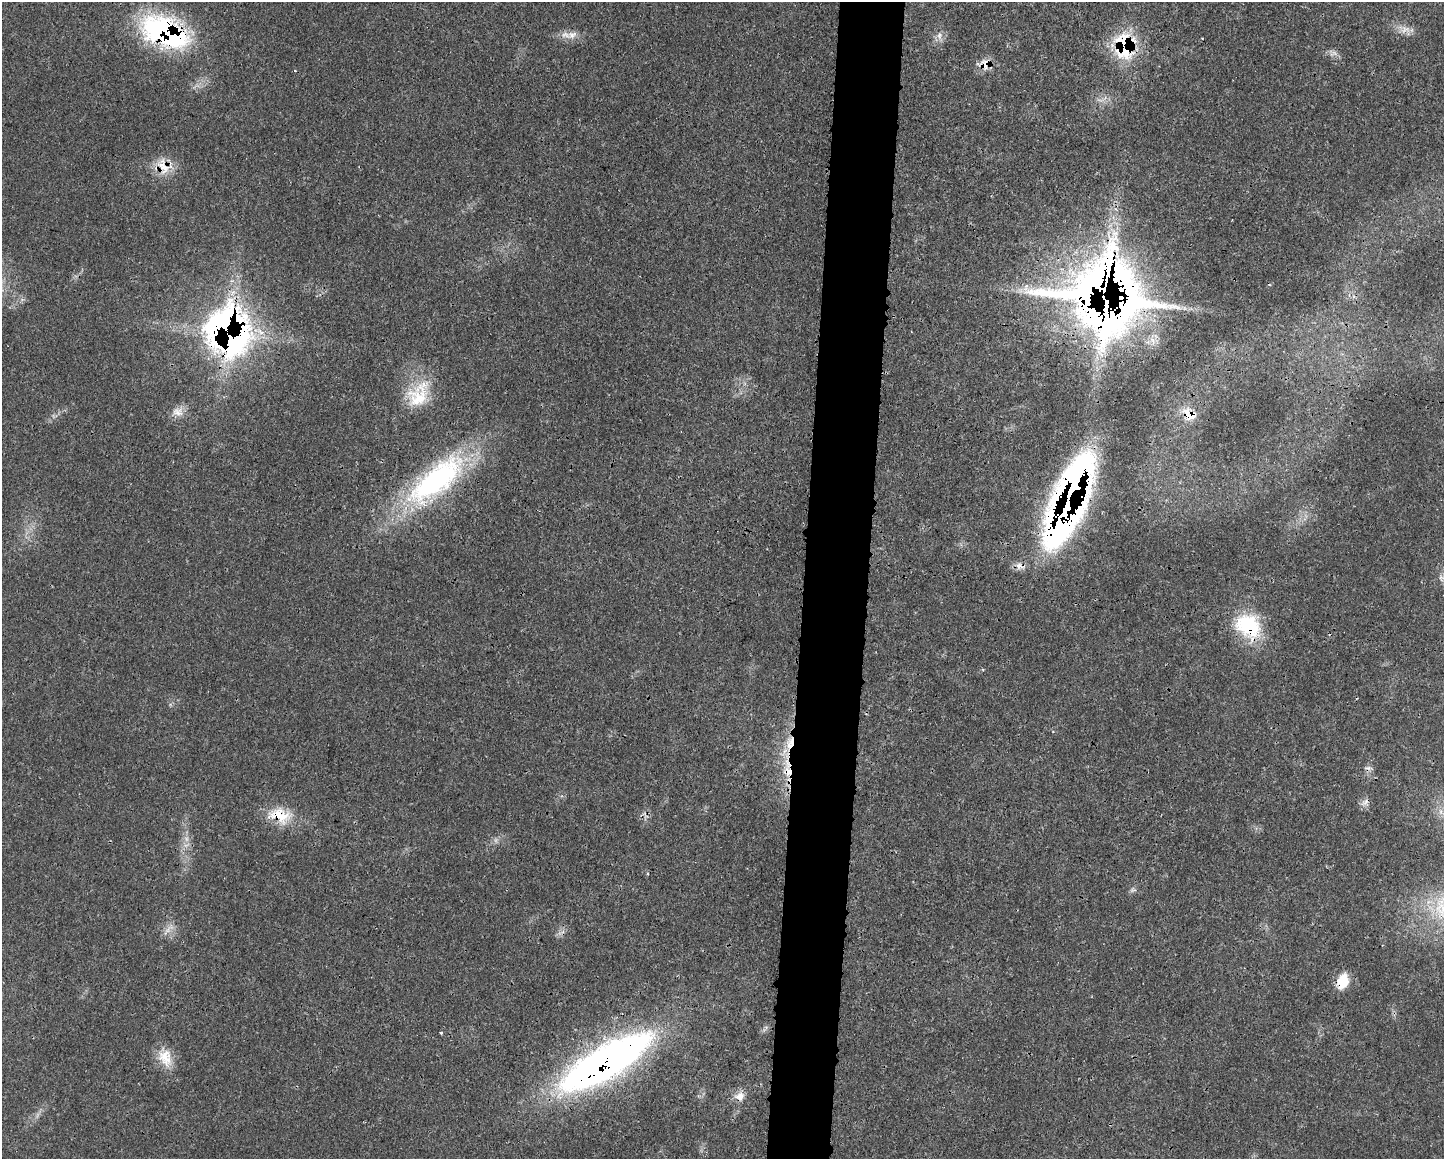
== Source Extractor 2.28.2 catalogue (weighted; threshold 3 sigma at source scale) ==
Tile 5 of 3 x 4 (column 2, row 2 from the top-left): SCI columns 1570-3011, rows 2326-3482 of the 4684 x 4651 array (HDU 1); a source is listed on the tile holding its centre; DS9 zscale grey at full resolution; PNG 1446 x 1161 px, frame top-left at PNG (2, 2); no overlay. Shown black and unused: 5% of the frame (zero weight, under 3 of 4 exposures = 1% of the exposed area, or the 3 px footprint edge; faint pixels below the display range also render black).
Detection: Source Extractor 2.28.2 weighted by HDU 2 'WHT'; one run over the whole footprint, this tile lists its part. Background 0.0218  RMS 0.0024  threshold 0.0109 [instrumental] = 3 sigma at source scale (4.5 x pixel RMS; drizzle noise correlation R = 1.50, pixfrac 1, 0.05/0.05 arcsec/px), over >= 5 px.
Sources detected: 40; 2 too faint to see at this stretch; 5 cosmic-ray / hot-pixel residue — not listed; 3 inside a brighter listed object's ellipse — not listed separately; the other 30 listed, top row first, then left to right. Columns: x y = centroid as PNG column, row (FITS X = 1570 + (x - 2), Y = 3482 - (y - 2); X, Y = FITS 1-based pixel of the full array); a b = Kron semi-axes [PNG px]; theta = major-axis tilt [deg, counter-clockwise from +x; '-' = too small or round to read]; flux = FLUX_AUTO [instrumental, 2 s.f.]
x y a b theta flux
1405 29 16 11 7 2.3
165 32 56 30 -24 47
572 35 16 10 15 2.4
939 35 11 7 86 1.5
1124 46 30 23 -90 20
1333 54 12 6 26 1.1
985 64 18 11 82 2.8
295 71 4 3 - 0.17
163 166 27 15 -66 5.1
1108 307 53 39 24 440
221 323 61 29 54 71
1153 340 14 7 -61 1.7
418 395 39 25 58 11
178 412 16 13 -22 2.5
1189 414 23 15 -40 4.8
436 480 90 32 40 51
1066 502 80 21 69 230
1020 566 16 9 -14 1.9
1443 578 20 9 -17 2.5
1248 626 36 28 -46 17
790 743 19 10 74 4.8
788 772 20 12 -76 5.5
1365 802 14 7 38 1.2
280 815 31 19 -17 7.9
1133 890 10 5 8 0.63
1343 981 18 12 69 5.6
441 1033 3 3 - 0.58
165 1057 25 17 -65 5.3
605 1062 91 26 31 160
740 1096 13 12 - 2.4
Overlapping masked pixels (flux is a lower limit): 16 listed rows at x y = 165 32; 1124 46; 985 64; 163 166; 1108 307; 221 323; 1189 414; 1066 502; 1020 566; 1248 626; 790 743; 788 772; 280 815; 1343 981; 605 1062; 740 1096
Isophote crosses this tile's border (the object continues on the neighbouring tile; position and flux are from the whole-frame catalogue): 1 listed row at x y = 1443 578